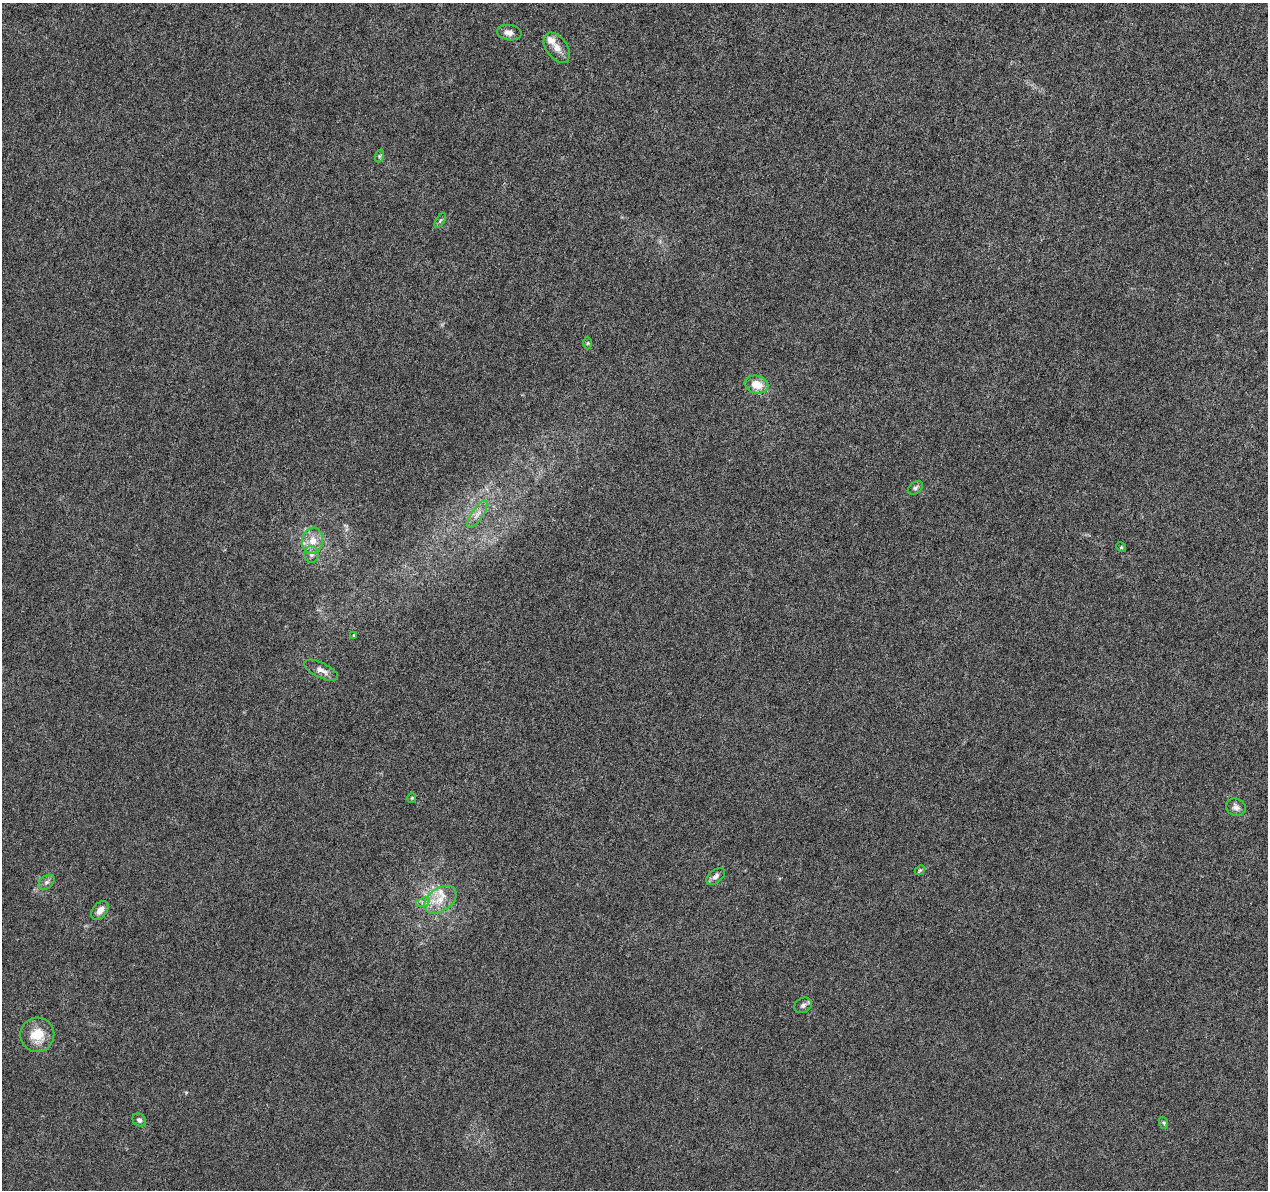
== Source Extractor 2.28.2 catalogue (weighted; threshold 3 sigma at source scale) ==
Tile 10 of 4 x 4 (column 2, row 3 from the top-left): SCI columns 1272-2537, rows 1421-2608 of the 5093 x 5273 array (HDU 1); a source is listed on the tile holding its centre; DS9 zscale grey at full resolution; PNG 1270 x 1192 px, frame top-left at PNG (2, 3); each listed source drawn as its Kron ellipse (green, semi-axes under 4 px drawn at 4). Nothing masked; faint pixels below the display range render black.
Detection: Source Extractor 2.28.2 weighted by HDU 2 'WHT'; one run over the whole footprint, this tile lists its part. Background 5.98e-04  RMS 8.6e-04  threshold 0.00351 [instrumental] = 3 sigma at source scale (4.09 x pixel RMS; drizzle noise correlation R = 1.36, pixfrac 0.8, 0.0396/0.0396 arcsec/px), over >= 5 px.
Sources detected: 27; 2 inside a brighter listed object's ellipse — not listed separately; the other 25 listed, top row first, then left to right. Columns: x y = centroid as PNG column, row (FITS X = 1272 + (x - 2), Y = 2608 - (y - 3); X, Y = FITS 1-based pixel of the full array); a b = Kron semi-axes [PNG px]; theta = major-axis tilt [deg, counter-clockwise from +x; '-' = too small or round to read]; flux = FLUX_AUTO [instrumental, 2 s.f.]
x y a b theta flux
509 33 12 7 -8 0.52
557 48 17 10 -54 0.78
379 156 6 4 71 0.11
440 221 8 4 59 0.13
588 343 6 4 89 0.093
756 384 12 9 -14 1.2
915 488 8 5 38 0.18
477 514 16 5 56 0.51
312 541 13 10 82 0.98
1121 547 5 4 - 0.092
311 554 8 7 - 0.34
354 635 4 3 - 0.064
321 670 18 7 -26 0.57
412 798 5 4 - 0.085
1236 807 10 8 -21 0.37
920 870 5 4 - 0.098
716 876 11 6 40 0.3
46 882 9 6 40 0.26
440 900 18 11 34 1.3
423 902 7 4 19 0.21
100 911 11 7 50 0.58
803 1005 9 7 29 0.26
37 1035 17 17 - 1.8
139 1120 7 6 - 0.24
1164 1123 6 4 -71 0.11